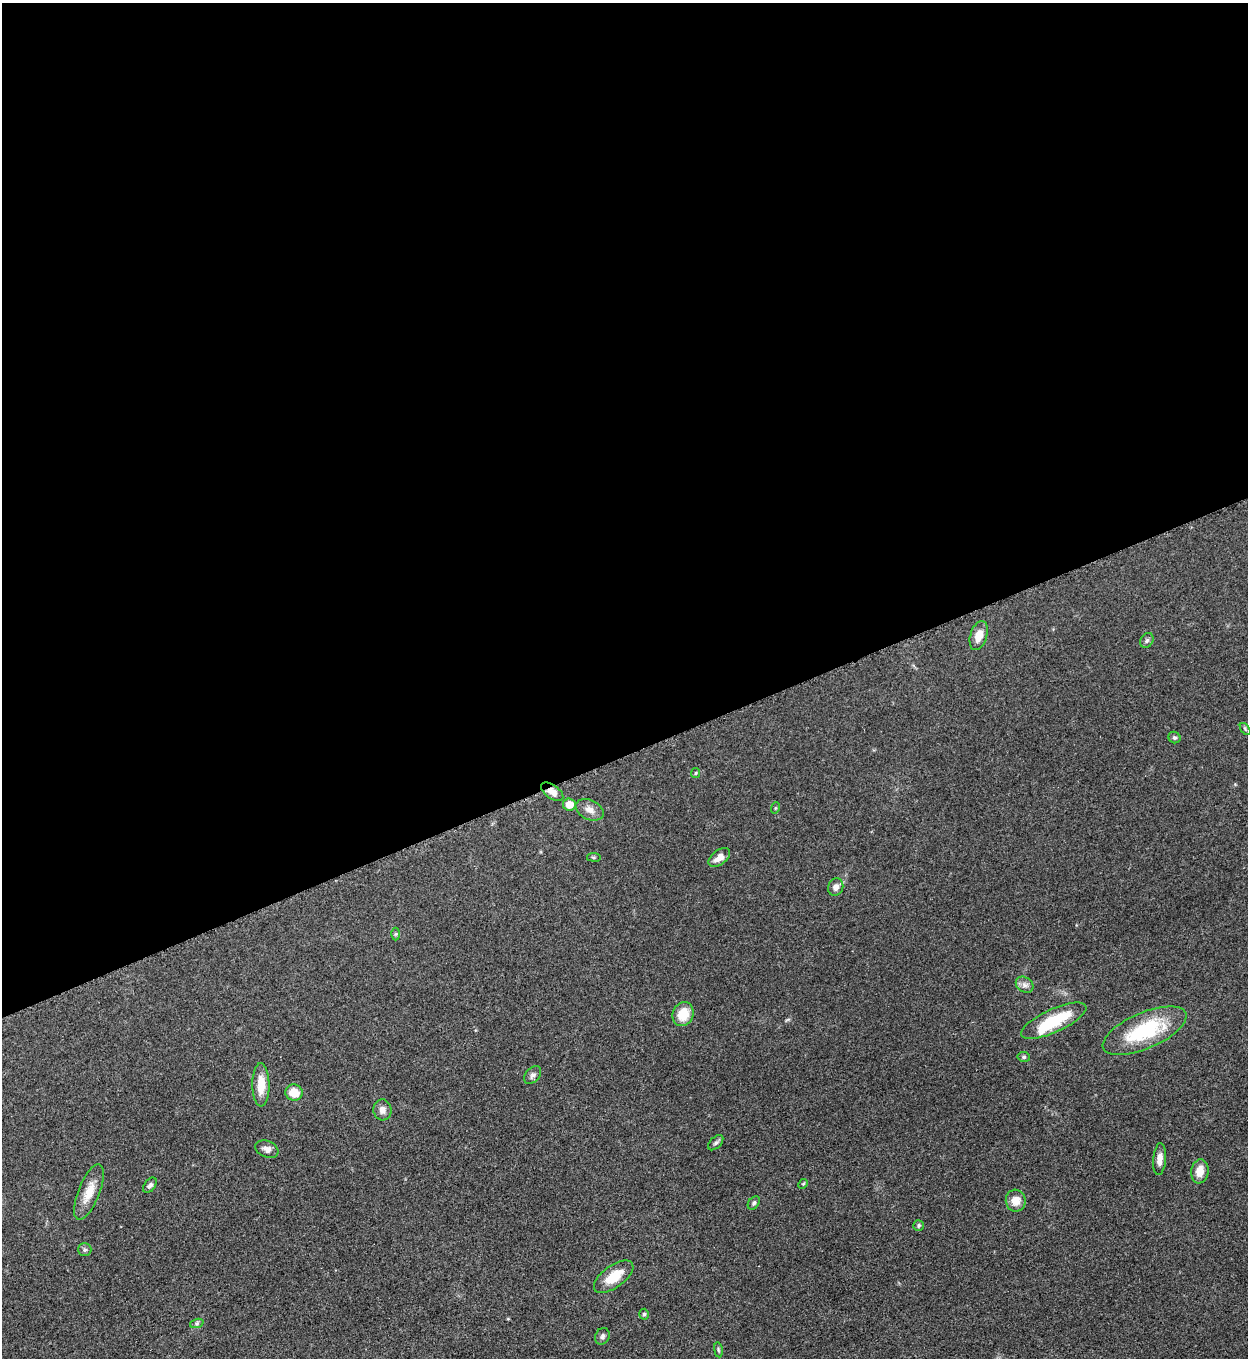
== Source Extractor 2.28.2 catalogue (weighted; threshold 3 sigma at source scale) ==
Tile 2 of 4 x 4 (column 2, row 1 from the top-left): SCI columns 1532-2777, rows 4078-5433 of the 5428 x 5440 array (HDU 1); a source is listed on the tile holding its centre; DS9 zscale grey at full resolution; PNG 1250 x 1360 px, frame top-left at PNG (2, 3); each listed source drawn as its Kron ellipse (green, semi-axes under 4 px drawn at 4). Shown black and unused: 56% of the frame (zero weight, under 3 of 5 exposures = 1% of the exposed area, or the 3 px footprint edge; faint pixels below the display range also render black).
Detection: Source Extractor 2.28.2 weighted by HDU 2 'WHT'; one run over the whole footprint, this tile lists its part. Background 0.0619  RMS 0.0057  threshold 0.0258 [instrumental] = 3 sigma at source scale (4.5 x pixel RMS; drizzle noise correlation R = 1.50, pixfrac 1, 0.05/0.05 arcsec/px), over >= 5 px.
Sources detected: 39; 1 inside a brighter object's white glare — neither listed nor drawn; the other 38 listed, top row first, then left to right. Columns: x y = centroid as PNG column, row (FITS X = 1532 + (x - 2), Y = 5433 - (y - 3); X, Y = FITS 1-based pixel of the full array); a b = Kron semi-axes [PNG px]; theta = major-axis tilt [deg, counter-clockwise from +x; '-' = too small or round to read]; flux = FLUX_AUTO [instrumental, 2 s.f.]
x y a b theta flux
979 636 15 8 72 6.2
1147 640 8 6 56 1.4
1245 729 7 3 -54 0.71
1174 737 6 5 - 1.2
696 773 5 4 - 0.62
552 792 13 7 -35 4
569 804 6 6 - 8.1
775 808 6 3 71 0.58
590 810 15 9 -26 4.3
594 857 7 3 -8 0.69
719 857 12 7 37 4.6
836 887 9 7 64 3
396 934 6 4 89 0.94
1025 985 9 7 -34 2.5
683 1014 12 10 67 11
1054 1021 35 11 24 26
1145 1031 45 18 23 42
1024 1057 6 5 - 1.1
533 1075 10 7 48 1.9
261 1085 21 8 -90 9.9
294 1093 9 8 - 9.1
382 1110 10 9 - 3.3
716 1143 9 5 45 1.4
267 1149 12 8 -23 3.4
1160 1159 16 6 85 3.7
1200 1171 12 8 83 6.8
803 1184 5 4 - 0.71
150 1185 9 5 52 1.5
89 1192 29 10 68 9.9
1016 1201 11 10 - 6.3
754 1203 7 5 53 1.3
919 1225 5 5 - 0.99
85 1250 6 6 - 1.2
614 1277 23 11 36 13
644 1314 5 4 - 1
197 1323 7 4 19 1.1
602 1336 8 7 - 1.6
718 1350 7 3 -81 0.8
Overlapping masked pixels (flux is a lower limit): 1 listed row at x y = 552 792